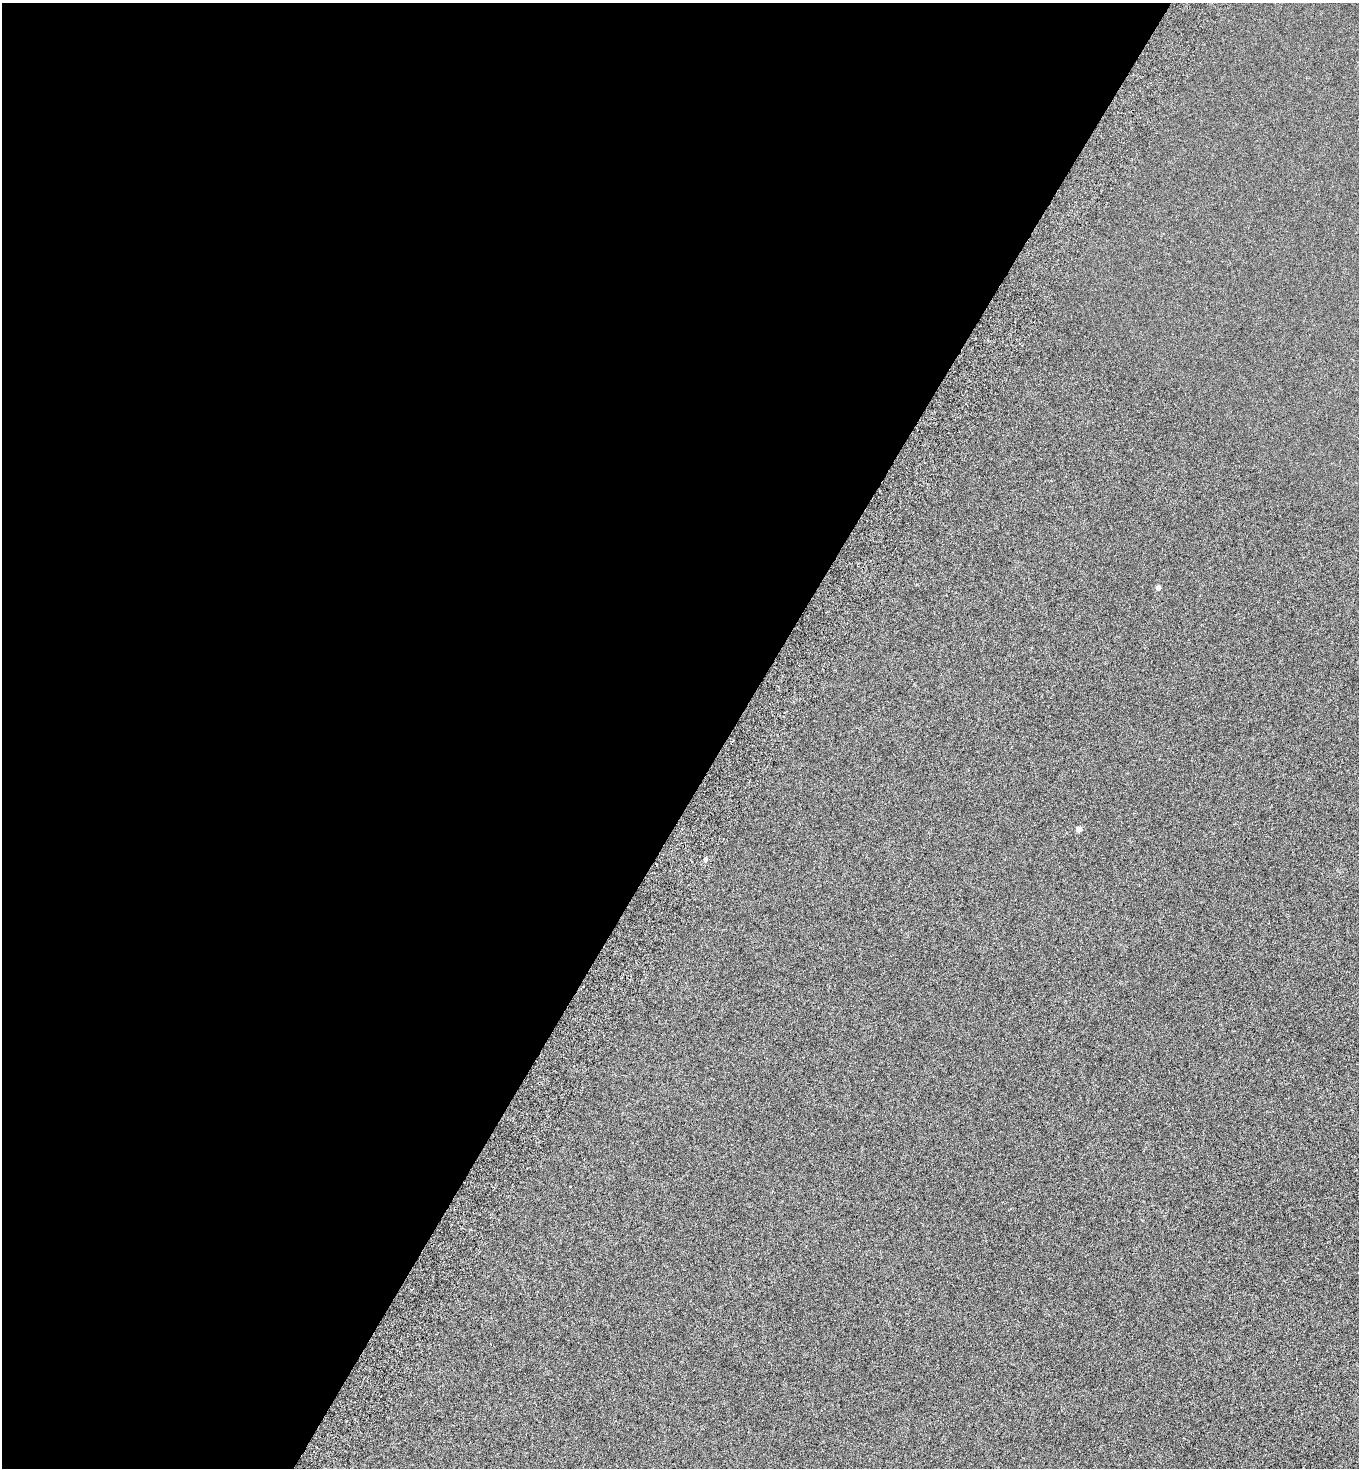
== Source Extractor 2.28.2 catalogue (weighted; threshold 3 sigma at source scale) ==
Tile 5 of 4 x 4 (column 1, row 2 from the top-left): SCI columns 347-1703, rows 2972-4437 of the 5983 x 5948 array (HDU 1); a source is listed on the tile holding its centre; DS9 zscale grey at full resolution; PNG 1361 x 1470 px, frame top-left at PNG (2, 3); no overlay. Shown black and unused: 54% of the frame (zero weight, under 5 of 9 exposures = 3% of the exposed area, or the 3 px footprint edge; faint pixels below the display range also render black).
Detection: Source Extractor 2.28.2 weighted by HDU 2 'WHT'; one run over the whole footprint, this tile lists its part. Background 6.19e-04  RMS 0.0019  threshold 0.0079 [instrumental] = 3 sigma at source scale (4.09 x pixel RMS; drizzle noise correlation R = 1.36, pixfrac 0.8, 0.05/0.05 arcsec/px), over >= 5 px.
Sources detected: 3; all 3 listed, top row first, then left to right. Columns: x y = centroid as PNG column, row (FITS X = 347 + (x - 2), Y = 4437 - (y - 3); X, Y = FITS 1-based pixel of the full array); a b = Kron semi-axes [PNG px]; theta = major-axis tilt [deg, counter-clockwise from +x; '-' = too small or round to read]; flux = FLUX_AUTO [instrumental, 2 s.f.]
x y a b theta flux
1158 588 4 4 - 0.9
1079 829 4 4 - 1.6
705 859 5 4 - 0.56